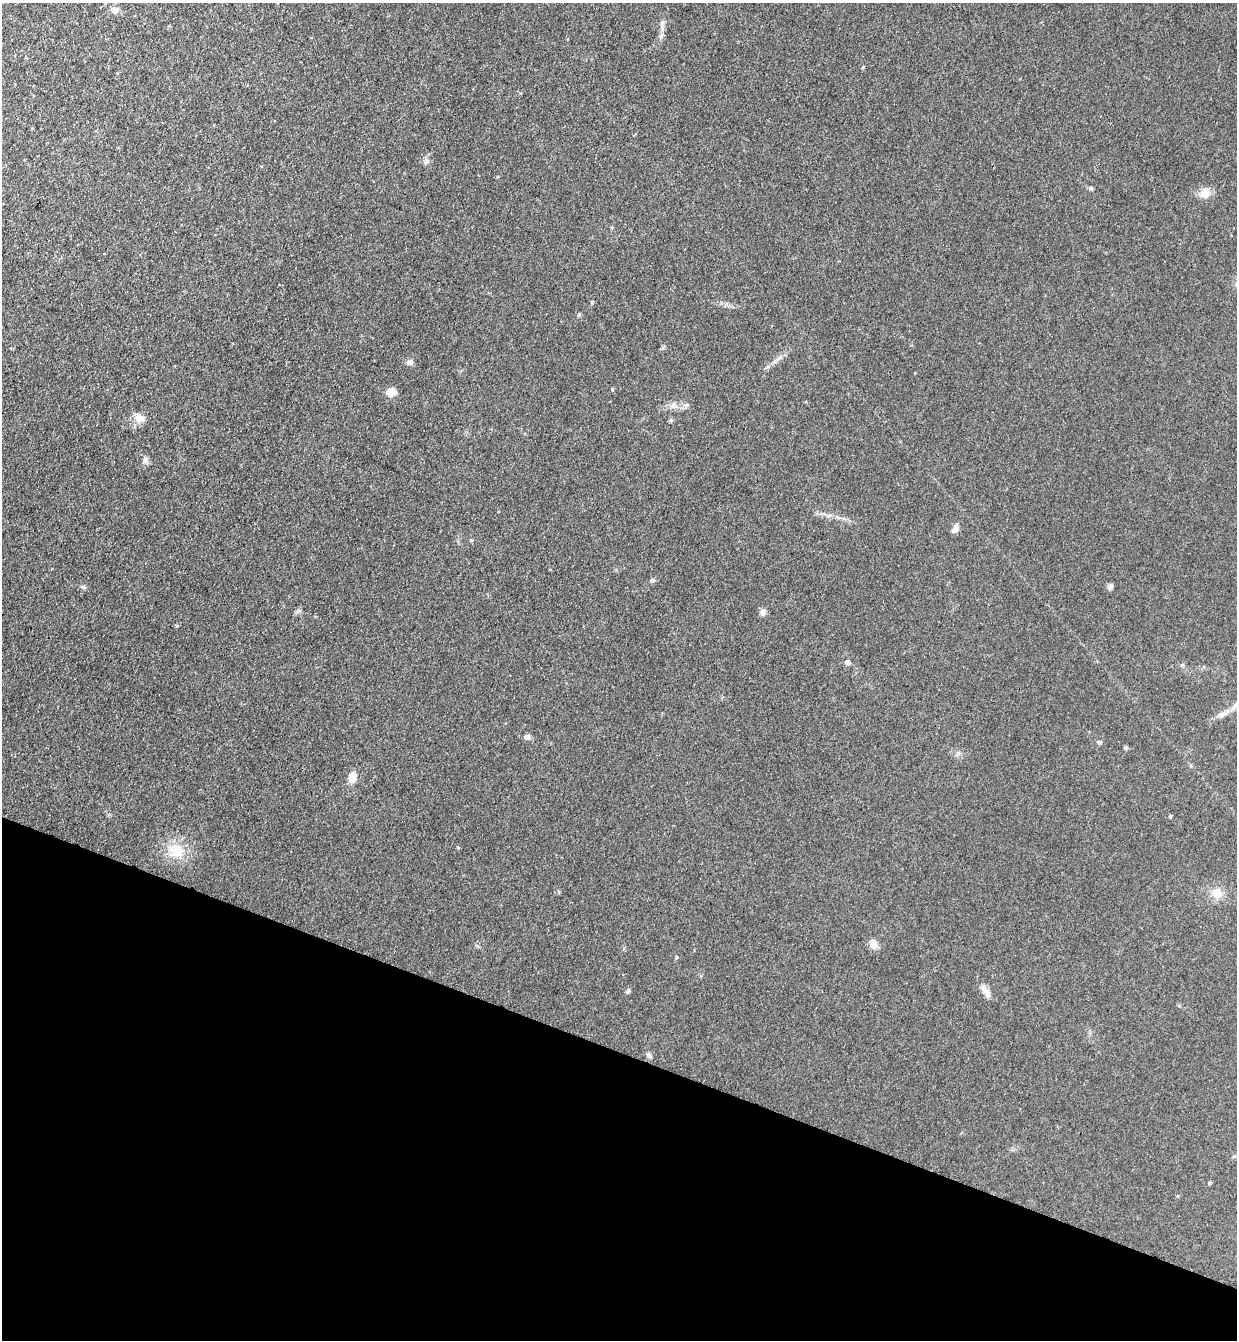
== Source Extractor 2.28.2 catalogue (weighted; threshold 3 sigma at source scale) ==
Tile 15 of 4 x 4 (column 3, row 4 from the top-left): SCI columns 2660-3894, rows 23-1360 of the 5447 x 5397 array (HDU 1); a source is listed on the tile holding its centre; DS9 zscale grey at full resolution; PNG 1239 x 1342 px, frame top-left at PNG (2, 3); no overlay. Shown black and unused: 22% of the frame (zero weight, under 3 of 4 exposures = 5% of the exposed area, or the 3 px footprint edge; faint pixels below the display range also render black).
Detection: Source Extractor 2.28.2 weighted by HDU 2 'WHT'; one run over the whole footprint, this tile lists its part. Background 0.101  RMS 0.0071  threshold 0.0321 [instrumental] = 3 sigma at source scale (4.5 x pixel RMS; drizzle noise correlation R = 1.50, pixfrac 1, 0.05/0.05 arcsec/px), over >= 5 px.
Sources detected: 32; all 32 listed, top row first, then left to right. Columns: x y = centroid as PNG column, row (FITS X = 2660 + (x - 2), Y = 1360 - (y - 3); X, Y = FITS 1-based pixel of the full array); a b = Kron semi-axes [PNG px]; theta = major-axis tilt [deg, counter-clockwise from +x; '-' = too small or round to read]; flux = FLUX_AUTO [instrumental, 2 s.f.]
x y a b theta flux
115 10 7 7 - 4
663 22 9 4 71 1.7
426 161 7 6 - 1.7
1091 188 5 5 - 1.1
1205 193 11 10 - 9.1
410 362 8 7 - 2.8
391 392 10 8 8 7
673 405 9 5 -46 2.6
686 405 8 6 42 2
139 418 14 11 -19 6
671 420 6 5 - 1.1
145 460 8 6 75 2.7
955 529 10 6 56 4.1
653 580 7 5 -2 1.3
83 587 7 4 0 1.2
1110 587 9 6 40 1.9
763 612 9 7 79 2.5
848 662 5 5 - 2.9
1222 714 13 7 15 3.8
527 737 6 6 - 3.2
1099 742 7 5 -12 1.1
1126 748 6 5 - 1.1
352 777 11 8 80 7.6
1170 816 5 4 - 0.7
176 851 22 17 -73 16
1217 893 12 11 - 8.1
873 944 11 9 -80 5.1
676 957 5 4 - 0.78
628 991 6 5 - 1.4
986 992 21 7 -58 5
650 1056 10 4 -41 1.4
1210 1182 5 4 - 0.83
Unlisted compact peaks at least as high as the median listed source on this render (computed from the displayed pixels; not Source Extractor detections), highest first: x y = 612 389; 579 314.